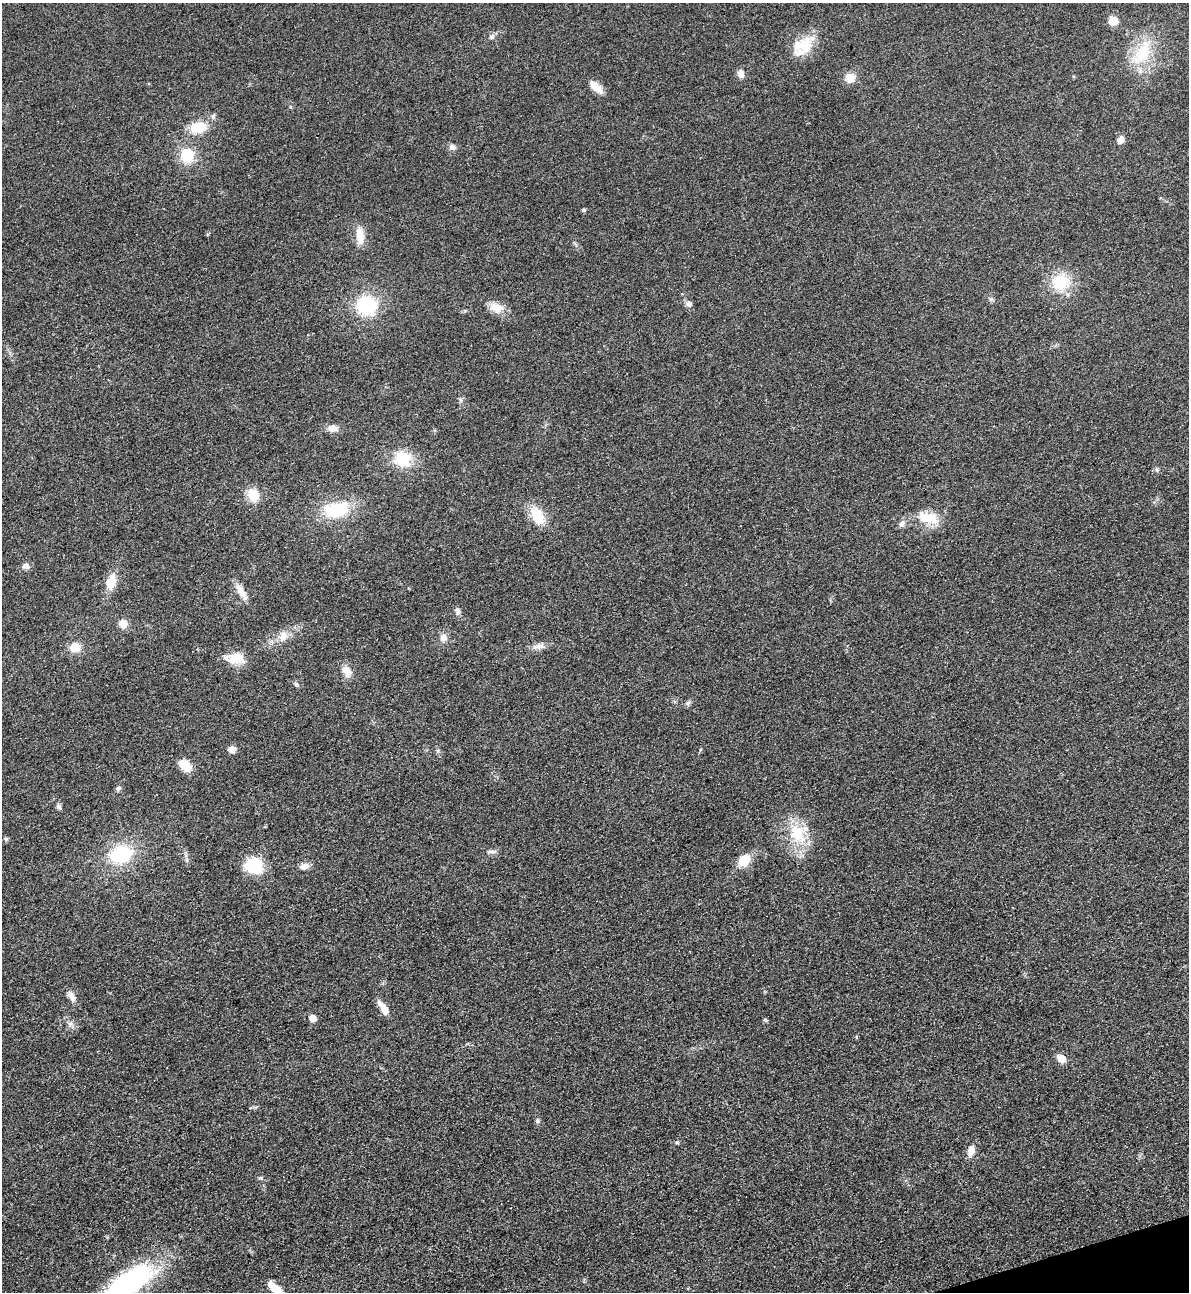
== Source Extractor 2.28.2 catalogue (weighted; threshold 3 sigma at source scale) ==
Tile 6 of 4 x 4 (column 2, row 2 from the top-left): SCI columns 1472-2658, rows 2607-3896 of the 5195 x 5212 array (HDU 1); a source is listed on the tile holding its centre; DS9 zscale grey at full resolution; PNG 1191 x 1294 px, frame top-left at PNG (2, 3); no overlay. Shown black and unused: <1% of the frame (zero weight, under 3 of 4 exposures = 3% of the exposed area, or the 3 px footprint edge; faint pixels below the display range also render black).
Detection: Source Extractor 2.28.2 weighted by HDU 2 'WHT'; one run over the whole footprint, this tile lists its part. Background 0.0675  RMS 0.0084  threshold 0.0378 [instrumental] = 3 sigma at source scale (4.5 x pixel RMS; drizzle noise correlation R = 1.50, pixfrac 1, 0.05/0.05 arcsec/px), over >= 5 px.
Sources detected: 61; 1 inside a brighter object's white glare — not listed; the other 60 listed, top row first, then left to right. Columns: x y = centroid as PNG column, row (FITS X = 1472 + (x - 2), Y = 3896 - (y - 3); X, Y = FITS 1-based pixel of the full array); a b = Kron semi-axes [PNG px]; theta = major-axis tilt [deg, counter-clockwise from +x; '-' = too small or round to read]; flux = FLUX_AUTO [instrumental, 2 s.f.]
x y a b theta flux
1114 21 12 10 30 7.3
492 37 7 5 -16 2
803 46 28 19 41 25
1143 52 33 20 66 37
741 74 10 8 -78 4.5
850 78 14 12 68 7.7
596 87 19 9 -40 9
213 116 7 5 46 1.8
198 127 16 11 12 21
1121 140 10 7 61 4.4
452 147 9 7 -3 3.1
187 155 16 15 - 24
584 210 5 5 - 1.3
360 236 20 9 -82 13
1061 282 22 20 12 28
689 304 8 7 - 3.4
366 305 17 16 - 58
496 307 19 11 -17 10
333 428 12 8 -6 6.5
403 458 21 20 - 27
253 495 11 9 -59 21
336 510 23 14 5 44
537 516 25 14 -60 19
928 518 33 15 -14 20
902 524 11 7 51 3.5
26 566 8 7 - 3.7
111 581 20 11 73 13
241 591 22 8 -58 8.6
457 611 12 6 -75 2.7
123 624 10 9 - 7.7
282 636 14 11 55 8.4
443 637 10 9 - 5
539 646 12 8 6 4.9
75 647 11 10 - 12
235 658 26 14 3 15
347 671 17 10 -56 7.3
296 684 6 5 - 1.4
688 703 7 6 - 2.2
232 749 8 7 - 4.9
185 765 17 10 -42 12
118 788 7 6 - 1.9
59 807 8 5 -61 2.4
797 833 29 21 -58 31
6 839 6 5 - 1.4
491 852 14 4 2 2.3
121 854 21 16 16 52
744 861 13 11 46 15
254 865 18 15 -19 33
304 866 14 7 12 4.8
71 996 15 7 -57 5.4
383 1008 18 7 -56 10
312 1018 5 5 - 15
765 1020 6 4 -22 1.3
70 1023 8 6 68 2.7
1062 1059 8 6 -37 11
537 1121 6 5 - 1.7
677 1142 6 3 -20 1.1
971 1151 14 9 80 6.8
127 1283 57 22 34 150
275 1288 19 8 -39 12
Isophote crosses this tile's border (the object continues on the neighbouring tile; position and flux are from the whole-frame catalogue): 2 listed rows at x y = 127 1283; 275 1288
Unlisted compact peaks at least as high as the median listed source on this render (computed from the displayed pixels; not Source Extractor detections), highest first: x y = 261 1178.